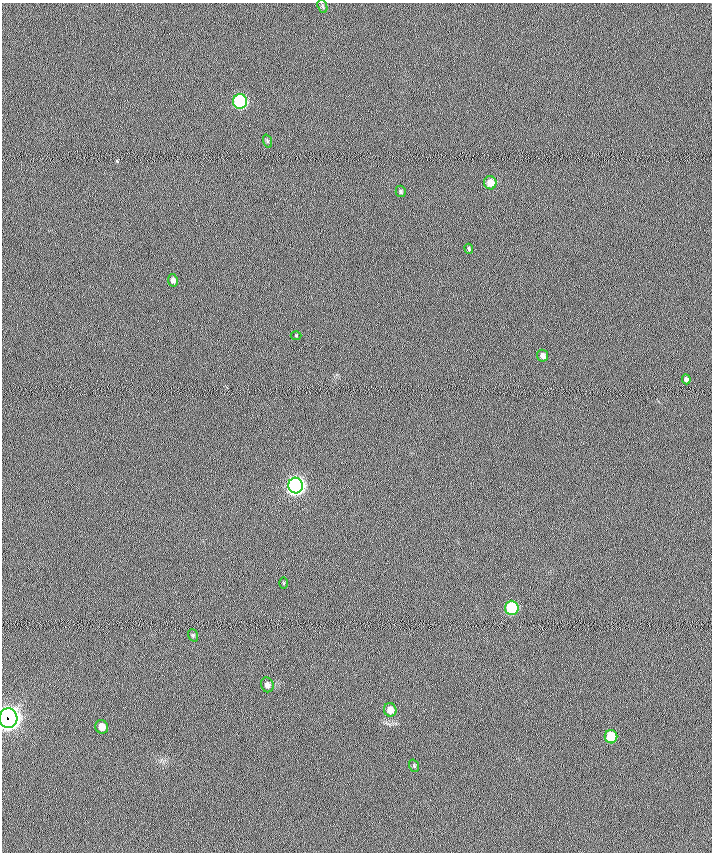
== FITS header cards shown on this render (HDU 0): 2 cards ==
NAXIS1  =                  710 /
NAXIS2  =                  850 /

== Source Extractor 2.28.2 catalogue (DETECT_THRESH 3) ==
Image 710 x 850 px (HDU 0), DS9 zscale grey, 1 PNG px = 1 image px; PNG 714 x 854 px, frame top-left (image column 1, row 850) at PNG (2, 3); each listed source drawn as its Kron ellipse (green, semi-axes under 4 px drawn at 4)
Background -0.0279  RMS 6.3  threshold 19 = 3 sigma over >= 5 px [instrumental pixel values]
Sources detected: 20; all 20 listed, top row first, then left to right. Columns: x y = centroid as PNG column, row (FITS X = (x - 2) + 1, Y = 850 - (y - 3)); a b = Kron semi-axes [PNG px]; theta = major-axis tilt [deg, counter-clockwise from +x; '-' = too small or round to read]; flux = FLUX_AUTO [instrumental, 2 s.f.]
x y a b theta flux
322 6 7 4 -72 620
240 101 7 7 - 76000
267 141 7 4 -71 680
490 183 6 6 - 5200
401 191 6 5 - 640
469 249 5 3 - 600
173 280 6 5 - 1500
296 335 5 3 - 350
543 356 6 5 - 1800
686 379 5 4 - 1100
296 486 8 7 - 240000
283 583 6 4 90 440
512 608 7 6 - 38000
193 635 6 5 - 600
267 685 7 6 - 1900
390 710 7 6 - 3400
8 718 10 9 - 420000
102 727 7 6 - 4100
611 737 7 6 - 17000
414 766 6 4 -70 620
At the frame edge (FLAGS 8, measured only in part): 1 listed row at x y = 8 718